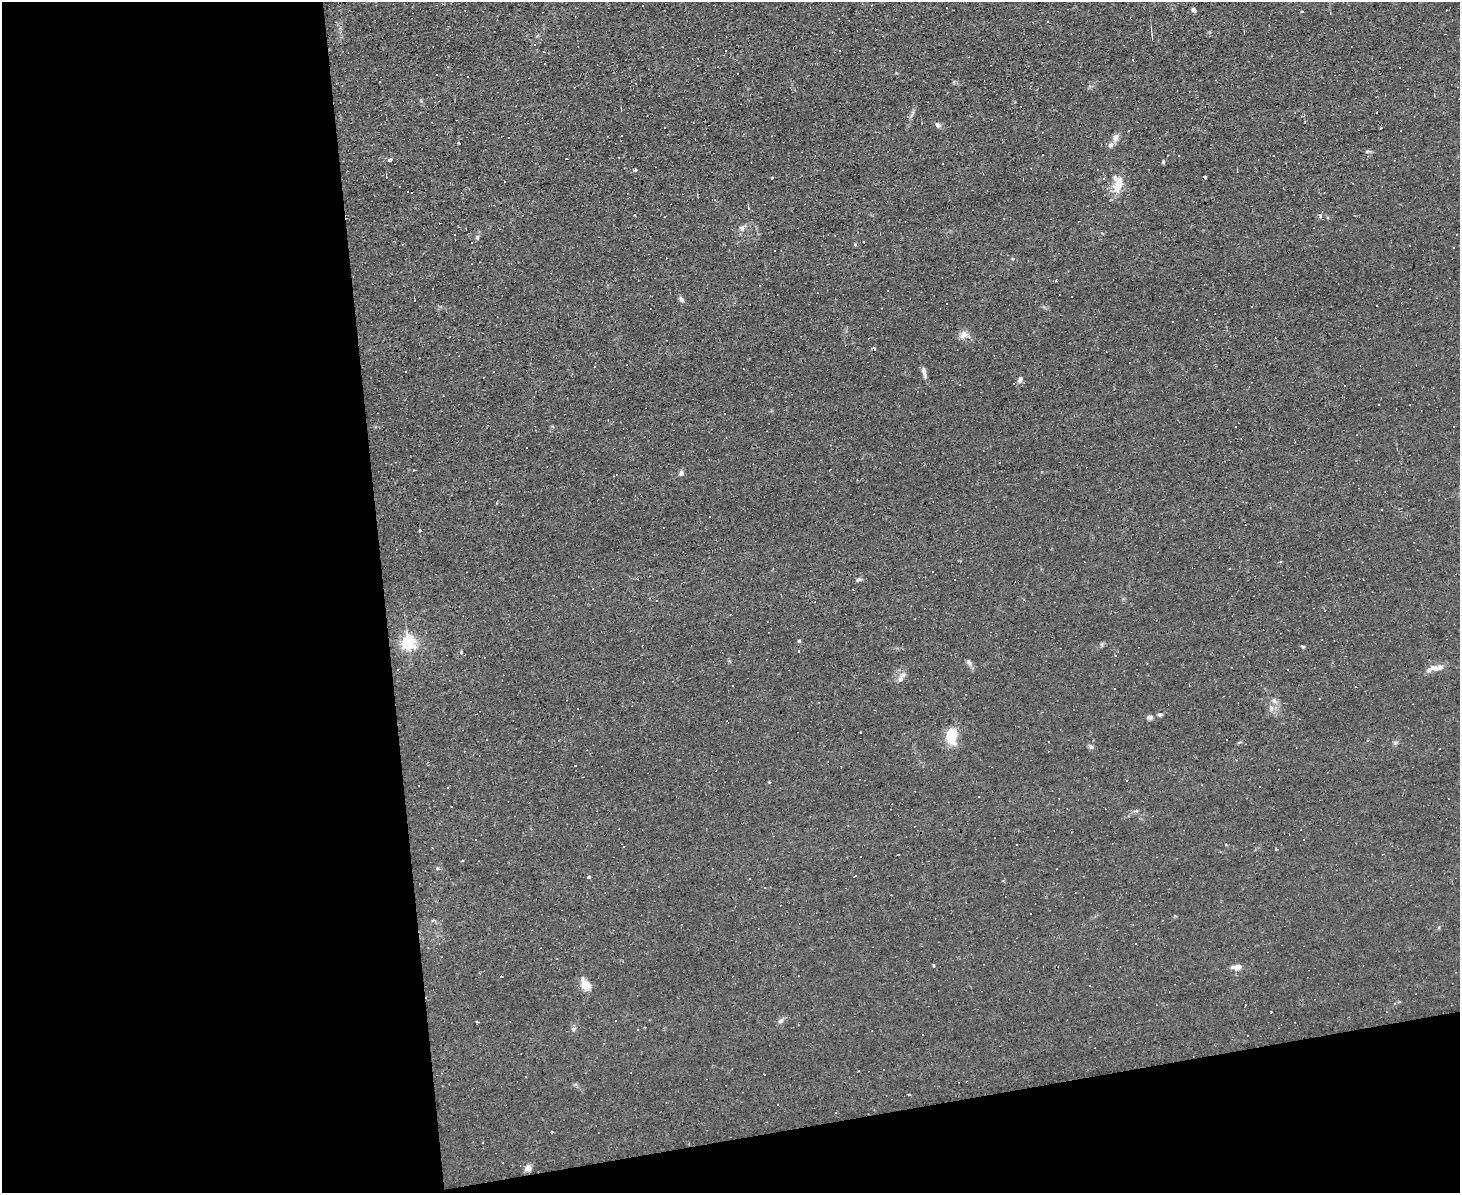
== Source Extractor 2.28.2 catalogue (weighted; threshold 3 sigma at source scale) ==
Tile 10 of 3 x 4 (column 1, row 4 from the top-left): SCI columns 128-1585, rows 1-1191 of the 4742 x 4765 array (HDU 1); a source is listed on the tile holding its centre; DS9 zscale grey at full resolution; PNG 1462 x 1195 px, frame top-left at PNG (2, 2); no overlay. Shown black and unused: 32% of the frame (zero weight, under 2 of 3 exposures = <1% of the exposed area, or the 3 px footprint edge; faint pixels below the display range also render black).
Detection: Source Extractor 2.28.2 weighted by HDU 2 'WHT'; one run over the whole footprint, this tile lists its part. Background 0.0153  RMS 0.0039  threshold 0.0178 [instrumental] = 3 sigma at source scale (4.5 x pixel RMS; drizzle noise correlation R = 1.50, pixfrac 1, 0.05/0.05 arcsec/px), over >= 5 px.
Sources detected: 124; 57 cosmic-ray / hot-pixel residue — not listed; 2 inside a brighter listed object's ellipse — not listed separately; the other 65 listed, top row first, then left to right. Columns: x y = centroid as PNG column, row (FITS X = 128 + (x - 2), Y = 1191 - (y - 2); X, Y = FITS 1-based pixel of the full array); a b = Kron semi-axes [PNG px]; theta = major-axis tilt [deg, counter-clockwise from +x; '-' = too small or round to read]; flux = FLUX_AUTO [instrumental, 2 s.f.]
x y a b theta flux
1194 10 5 4 - 1.1
1302 11 3 2 - 0.6
1048 22 3 2 - 0.4
1152 38 7 3 -88 0.61
725 51 3 3 - 0.76
938 125 8 6 -39 1.1
1380 128 3 2 - 0.33
1115 138 13 7 72 1.9
459 143 3 2 - 0.61
1367 151 7 3 9 0.58
390 160 5 4 - 1.1
1163 162 5 4 - 0.49
635 170 3 3 - 1
772 178 3 3 - 0.96
1118 185 19 11 67 6.4
742 228 8 7 - 1.4
477 238 6 5 - 0.62
864 242 2 2 - 0.41
855 245 5 3 - 0.38
666 258 2 2 - 0.23
681 299 9 4 -63 1.2
946 303 3 2 - 0.56
963 335 11 9 53 2.3
874 349 4 3 - 1.2
924 372 14 5 -81 1.7
1020 379 8 6 71 1.1
681 473 7 6 - 1
954 579 3 3 - 0.54
799 641 4 4 - 0.46
408 642 6 6 - 85
1302 646 7 3 -27 0.45
799 651 3 2 - 0.24
969 662 10 5 -53 1.1
1437 668 19 7 3 3.4
397 669 3 2 - 0.29
900 679 9 7 47 1.6
1355 686 3 3 - 0.98
1114 689 3 3 - 0.85
1274 701 8 5 -62 1.2
1271 708 8 6 -79 1.4
1160 714 6 5 - 0.82
1150 717 8 6 9 1.1
952 736 13 9 -88 12
1226 739 3 3 - 1.2
1395 743 7 5 2 0.75
1091 747 8 5 -48 0.85
1126 780 2 2 - 0.35
769 782 3 2 - 0.36
1202 785 3 2 - 0.25
1136 811 9 3 13 0.66
437 868 5 4 - 0.47
855 876 5 2 - 0.52
589 877 4 4 - 0.66
933 966 3 3 - 1.1
1237 967 12 6 3 2.4
586 984 15 9 -56 4.3
1090 986 3 2 - 0.5
780 1021 8 5 27 1
573 1029 6 5 - 0.74
638 1029 3 3 - 0.47
859 1071 3 2 - 0.34
909 1095 3 3 - 0.42
551 1132 3 3 - 2
483 1143 2 2 - 0.32
528 1168 9 8 - 1.8
Unlisted compact peaks at least as high as the median listed source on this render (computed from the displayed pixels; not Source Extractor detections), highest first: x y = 859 579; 461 652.